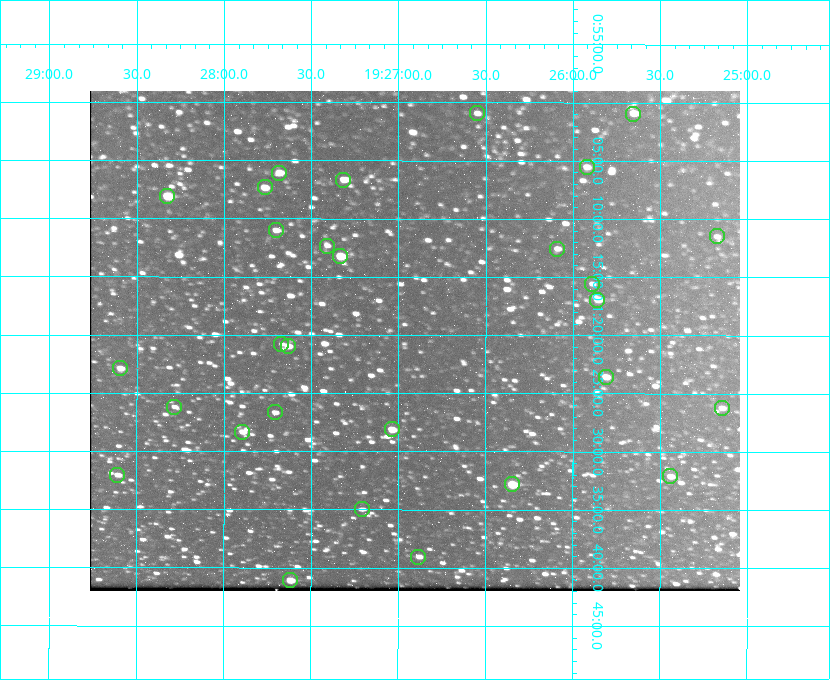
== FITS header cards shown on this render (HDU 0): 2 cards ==
NAXIS1  =                  650 / Width of table row in bytes
NAXIS2  =                  500 / Number of rows in table

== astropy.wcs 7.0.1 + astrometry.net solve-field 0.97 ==
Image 650 x 500 px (HDU 0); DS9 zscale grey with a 90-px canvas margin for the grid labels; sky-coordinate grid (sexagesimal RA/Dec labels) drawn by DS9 from the SOLVED WCS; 29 Tycho-2 reference stars matched to detected sources circled (green)
Header WCS: none
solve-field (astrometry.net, Tycho-2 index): SOLVED blind (the file carries no WCS)
Solved WCS: RA---TAN-SIP/DEC--TAN-SIP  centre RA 19:26:54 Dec +01:20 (291.73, +1.34 deg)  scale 5.16 arcsec/px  FOV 55.9' x 43.0'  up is +180 deg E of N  parity flipped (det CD > 0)
(file carries no celestial WCS; the grid is the blind solution)
Tycho-2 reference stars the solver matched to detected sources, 29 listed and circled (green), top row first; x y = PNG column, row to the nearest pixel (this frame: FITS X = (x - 90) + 1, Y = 500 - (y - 91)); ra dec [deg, ICRS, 3 dp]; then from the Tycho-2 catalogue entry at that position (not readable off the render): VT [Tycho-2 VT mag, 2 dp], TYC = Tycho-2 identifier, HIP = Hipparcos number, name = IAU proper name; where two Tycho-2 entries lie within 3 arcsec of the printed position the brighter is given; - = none
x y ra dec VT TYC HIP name
477 113 291.638 +1.015 11.72 465-554-1 - -
633 114 291.414 +1.016 11.47 465-1456-1 - -
587 167 291.480 +1.092 11.69 465-523-1 - -
279 173 291.921 +1.101 10.89 465-1942-1 - -
343 180 291.829 +1.111 10.78 465-2030-1 - -
265 187 291.942 +1.122 10.76 465-1161-1 - -
167 196 292.081 +1.135 10.24 465-979-1 - -
276 230 291.926 +1.184 11.49 465-1994-1 - -
717 236 291.294 +1.191 12.55 465-657-1 - -
327 246 291.853 +1.206 11.17 465-1444-1 - -
557 249 291.522 +1.209 11.81 465-867-1 - -
340 256 291.833 +1.221 9.77 465-1968-1 - -
592 284 291.472 +1.260 11.72 465-772-1 - -
597 300 291.465 +1.282 11.06 465-140-1 - -
281 344 291.918 +1.346 12.72 465-661-1 - -
288 346 291.908 +1.350 10.94 465-1840-1 - -
120 368 292.148 +1.381 10.77 465-611-1 - -
606 377 291.453 +1.393 11.17 465-261-1 - -
174 407 292.071 +1.436 12.12 465-1311-1 - -
722 408 291.287 +1.437 11.86 465-1616-1 - -
275 412 291.927 +1.444 11.17 465-873-1 - -
392 429 291.759 +1.468 10.00 465-530-1 - -
242 432 291.973 +1.472 10.69 465-577-1 - -
117 475 292.152 +1.534 10.91 465-857-1 - -
670 476 291.360 +1.535 11.71 465-397-1 - -
512 484 291.587 +1.547 9.51 465-596-1 - -
362 509 291.801 +1.583 12.28 465-1290-1 - -
418 557 291.720 +1.651 11.47 465-675-1 - -
290 580 291.905 +1.685 9.70 465-808-1 - -